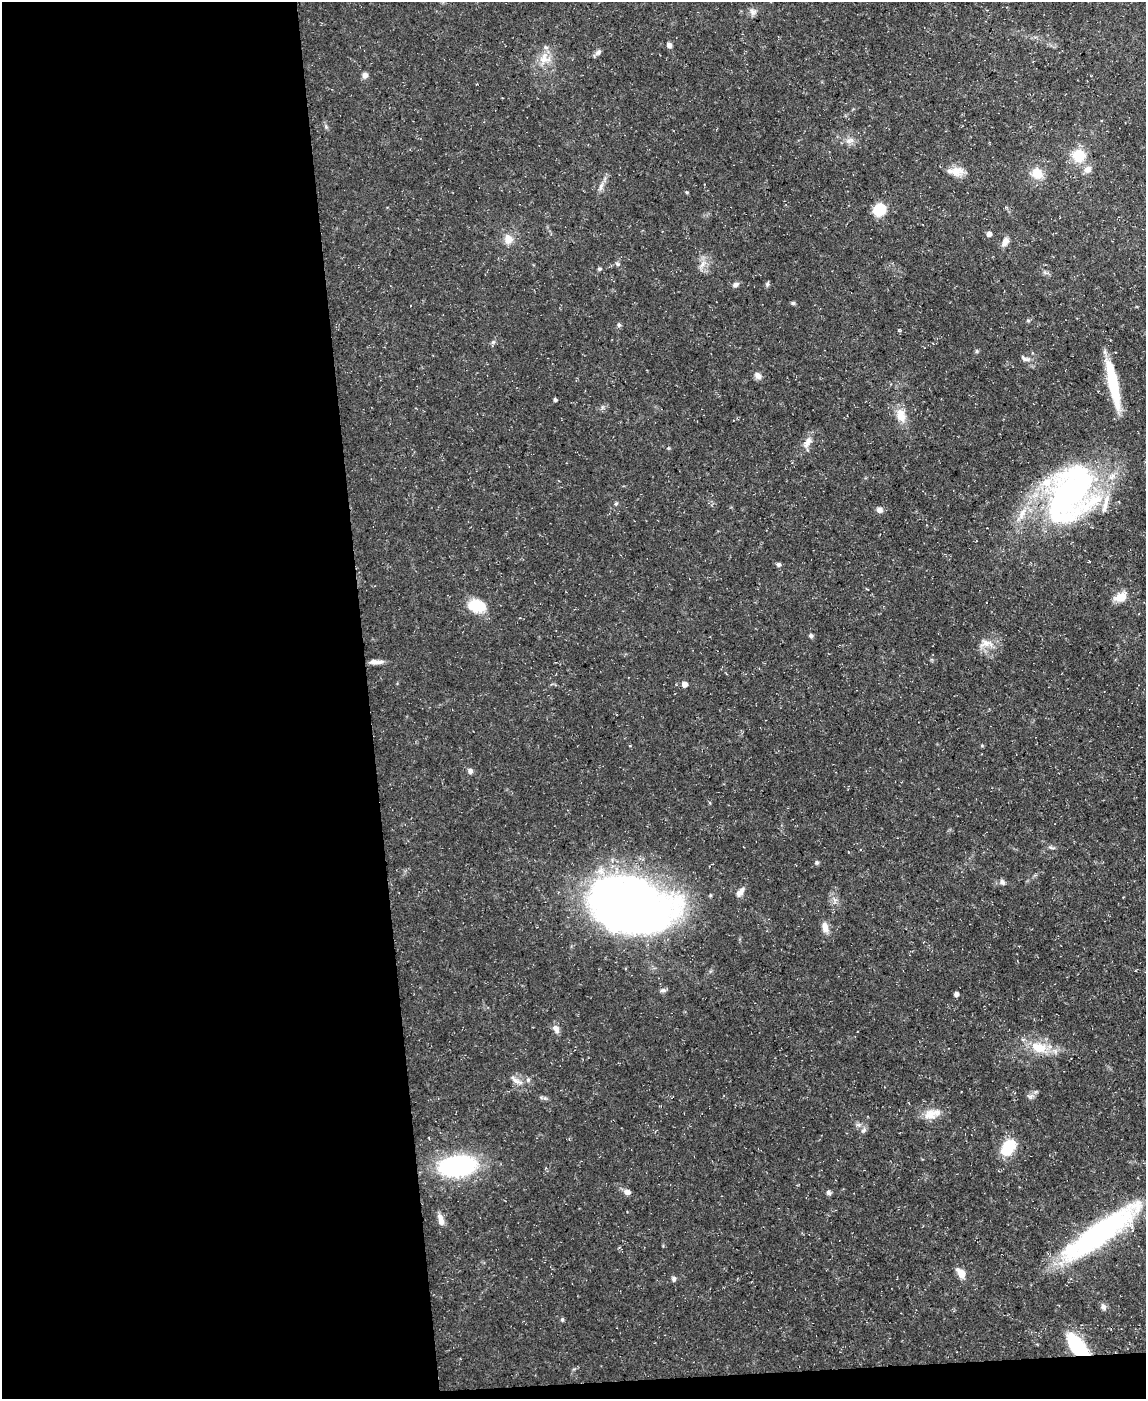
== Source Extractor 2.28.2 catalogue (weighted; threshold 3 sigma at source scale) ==
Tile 9 of 4 x 3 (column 1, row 3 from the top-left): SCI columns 1-1144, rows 127-1523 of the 4575 x 4549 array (HDU 1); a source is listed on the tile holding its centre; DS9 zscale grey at full resolution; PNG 1148 x 1401 px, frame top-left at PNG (2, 2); no overlay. Shown black and unused: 33% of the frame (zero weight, under 3 of 5 exposures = <1% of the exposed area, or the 3 px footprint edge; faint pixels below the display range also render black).
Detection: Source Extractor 2.28.2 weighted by HDU 2 'WHT'; one run over the whole footprint, this tile lists its part. Background 0.0654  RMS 0.0044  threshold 0.0196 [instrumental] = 3 sigma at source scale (4.5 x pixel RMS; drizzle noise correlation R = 1.50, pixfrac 1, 0.05/0.05 arcsec/px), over >= 5 px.
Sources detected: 71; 1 inside a brighter object's white glare — not listed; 3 inside a brighter listed object's ellipse — not listed separately; the other 67 listed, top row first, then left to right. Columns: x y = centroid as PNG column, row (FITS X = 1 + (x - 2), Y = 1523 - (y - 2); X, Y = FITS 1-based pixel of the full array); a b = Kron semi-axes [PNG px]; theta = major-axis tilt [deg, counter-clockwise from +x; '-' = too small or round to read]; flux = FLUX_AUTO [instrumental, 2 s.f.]
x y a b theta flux
753 12 10 9 - 1.8
669 45 6 5 - 1.5
598 53 11 5 37 1.3
544 59 17 14 3 6.4
365 75 7 6 - 1.8
849 140 13 6 26 2.2
1079 156 14 13 - 11
1088 169 9 8 - 3
957 171 18 12 2 5.2
1037 173 11 9 -51 7.7
601 186 12 5 70 2
879 209 12 11 - 11
989 234 5 5 - 2
508 239 12 10 90 4.2
1005 242 12 7 63 2.7
618 264 6 5 - 0.76
599 269 6 4 0 0.63
736 284 8 6 20 1.3
767 284 7 4 89 0.7
793 303 6 5 - 0.68
1028 320 5 4 - 0.62
619 325 5 5 - 0.93
899 330 4 4 - 0.52
493 342 6 5 - 0.8
977 351 6 4 -90 0.57
1025 359 13 6 -19 1.7
758 376 10 7 -52 2.1
1113 384 52 9 -78 24
555 400 4 3 - 0.94
901 415 19 12 -72 5.9
807 442 16 9 59 3.7
1070 494 74 53 65 130
616 503 6 3 20 0.54
879 510 7 7 - 1.8
778 564 5 5 - 1
1121 597 15 10 22 5.8
477 606 17 13 -11 13
811 636 5 5 - 0.99
986 643 18 11 -7 4.7
376 662 18 5 0 2.6
684 684 5 4 - 3.6
470 771 6 6 - 1.4
1052 848 11 3 -15 0.74
816 862 5 4 - 0.68
1002 882 7 6 - 1.3
741 890 11 8 72 2.2
622 904 88 48 -18 320
825 927 12 7 -77 3.6
663 990 9 5 9 1.1
956 994 4 4 - 1.8
556 1029 12 7 -57 2.2
1039 1047 23 14 -13 11
516 1080 20 5 -35 2.5
528 1080 6 6 - 0.96
930 1114 18 13 8 5.5
863 1130 7 5 23 1.1
1008 1147 19 13 55 13
456 1166 25 13 7 90
627 1192 9 7 -9 2
828 1192 6 6 - 0.98
441 1220 14 6 -77 2.9
1100 1233 88 19 35 94
961 1273 12 8 -52 4.3
674 1279 7 5 -81 1.1
1103 1307 8 6 -65 1.6
562 1319 5 4 - 0.72
1077 1345 24 12 -48 28
Overlapping masked pixels (flux is a lower limit): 1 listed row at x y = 1077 1345